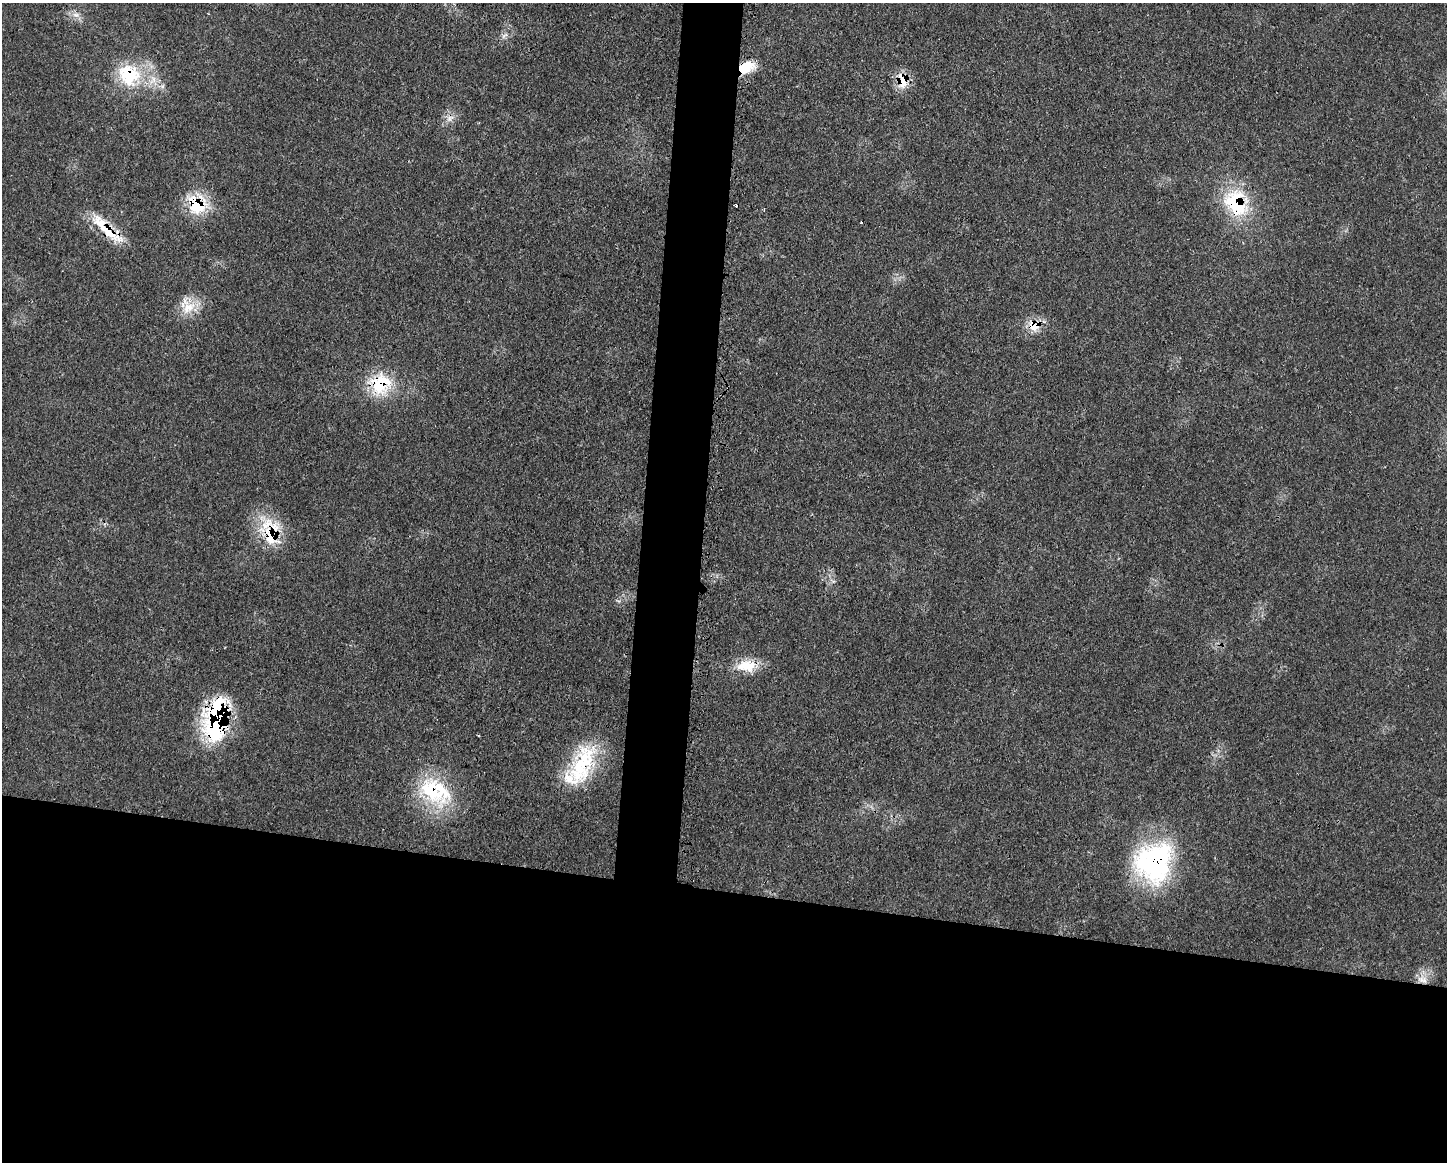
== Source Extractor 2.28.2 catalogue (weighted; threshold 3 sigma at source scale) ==
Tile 11 of 3 x 4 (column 2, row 4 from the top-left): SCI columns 1561-3005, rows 8-1167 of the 4688 x 4663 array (HDU 1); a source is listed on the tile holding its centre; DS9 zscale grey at full resolution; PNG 1449 x 1164 px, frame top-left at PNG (2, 3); no overlay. Shown black and unused: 27% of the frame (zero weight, under 3 of 4 exposures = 2% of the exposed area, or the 3 px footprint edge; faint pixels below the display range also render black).
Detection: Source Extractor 2.28.2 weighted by HDU 2 'WHT'; one run over the whole footprint, this tile lists its part. Background 0.0546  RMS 0.0033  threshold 0.0147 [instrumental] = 3 sigma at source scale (4.5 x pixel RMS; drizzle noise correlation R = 1.50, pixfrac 1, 0.05/0.05 arcsec/px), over >= 5 px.
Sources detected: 25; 1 cosmic-ray / hot-pixel residue — not listed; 4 inside a brighter listed object's ellipse — not listed separately; the other 20 listed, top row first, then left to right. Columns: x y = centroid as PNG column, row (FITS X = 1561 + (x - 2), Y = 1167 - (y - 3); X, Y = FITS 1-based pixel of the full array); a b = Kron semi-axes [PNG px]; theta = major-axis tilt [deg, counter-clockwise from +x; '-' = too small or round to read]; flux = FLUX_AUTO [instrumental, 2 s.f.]
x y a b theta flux
76 15 10 7 -14 1.7
746 67 20 12 18 8
129 75 33 29 -53 20
902 81 22 13 -79 6.3
450 118 13 7 34 2.2
1236 203 39 28 -61 24
197 205 26 24 -52 14
764 209 4 3 - 0.39
861 223 3 2 - 0.61
105 227 51 13 -46 12
188 307 22 15 40 7.3
1034 326 17 15 14 5.8
380 384 29 26 34 17
270 536 35 19 -78 15
746 666 27 15 -1 8.6
216 725 44 31 -68 36
582 764 59 26 66 27
432 792 58 21 -40 22
1154 862 47 42 66 55
1421 980 12 9 -42 3.1
Overlapping masked pixels (flux is a lower limit): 13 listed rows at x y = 746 67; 129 75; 902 81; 1236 203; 197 205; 105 227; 1034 326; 380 384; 270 536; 216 725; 582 764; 432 792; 1154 862